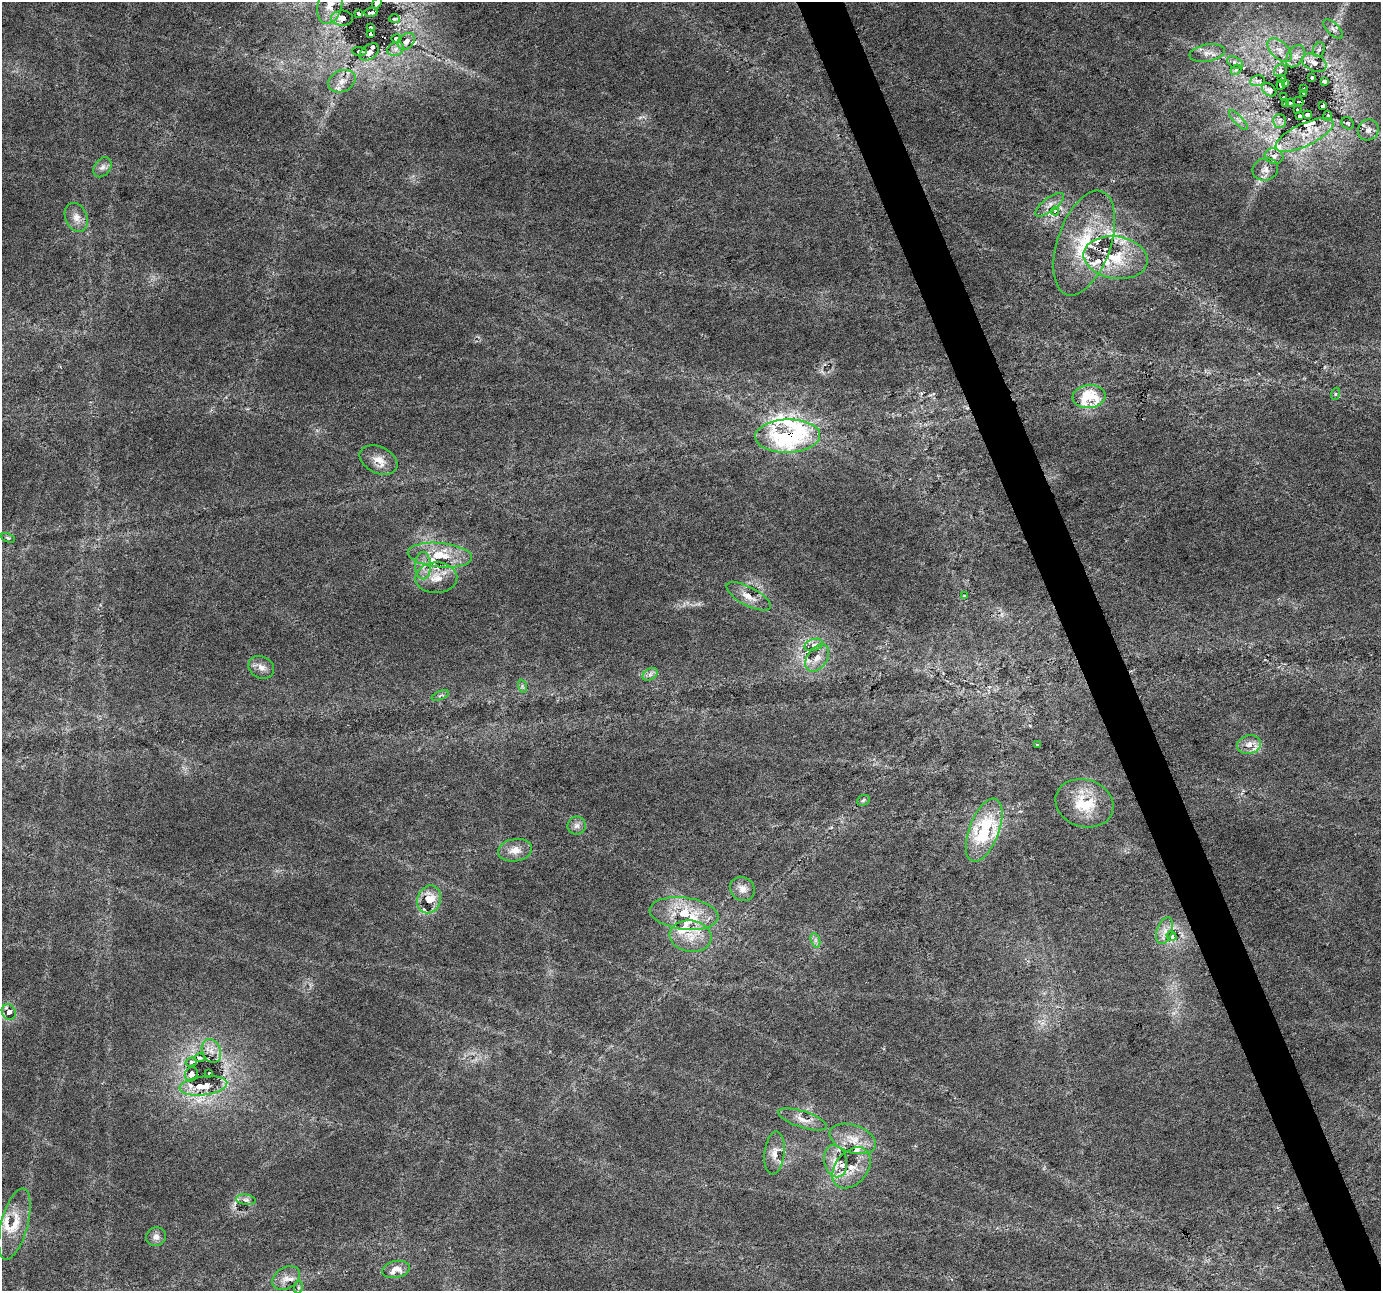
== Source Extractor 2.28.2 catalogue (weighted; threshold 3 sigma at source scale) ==
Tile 6 of 4 x 4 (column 2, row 2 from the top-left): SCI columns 1382-2760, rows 2708-3996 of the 5519 x 5359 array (HDU 1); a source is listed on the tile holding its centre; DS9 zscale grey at full resolution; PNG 1383 x 1293 px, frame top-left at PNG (2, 2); each listed source drawn as its Kron ellipse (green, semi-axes under 4 px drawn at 4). Shown black and unused: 3% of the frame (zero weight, under 3 of 6 exposures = <1% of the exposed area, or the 3 px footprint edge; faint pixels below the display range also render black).
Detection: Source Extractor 2.28.2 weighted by HDU 2 'WHT'; one run over the whole footprint, this tile lists its part. Background 0.0256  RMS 0.0027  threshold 0.0112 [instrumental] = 3 sigma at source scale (4.09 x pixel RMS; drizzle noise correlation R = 1.36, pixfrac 0.8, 0.0396/0.0396 arcsec/px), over >= 5 px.
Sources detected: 134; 1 too faint to see at this stretch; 3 cosmic-ray / hot-pixel residue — neither listed nor drawn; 28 inside a brighter listed object's ellipse — not listed separately; the other 102 listed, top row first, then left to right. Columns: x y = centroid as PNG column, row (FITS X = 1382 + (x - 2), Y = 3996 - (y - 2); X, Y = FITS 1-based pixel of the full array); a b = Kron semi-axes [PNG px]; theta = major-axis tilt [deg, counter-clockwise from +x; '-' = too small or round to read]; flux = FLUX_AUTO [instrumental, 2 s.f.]
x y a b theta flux
377 3 6 4 54 1.9
330 5 20 12 75 5
371 13 6 3 6 3.2
359 14 4 3 - 1.6
342 18 11 7 -1 1.2
394 19 5 4 - 0.43
370 28 3 3 - 1.4
1333 29 12 5 -46 1.1
371 34 4 3 - 3
396 38 5 4 - 0.62
406 41 10 7 43 1.5
396 49 8 6 22 1.1
1279 50 15 8 -45 2.1
1319 50 7 5 69 0.62
359 51 7 4 -4 0.44
369 52 11 7 37 1.4
1207 53 18 8 10 2.3
1295 56 12 8 59 1.6
1235 63 9 5 -31 0.7
1314 63 13 8 -25 1.9
1236 70 6 4 41 0.42
1280 71 7 6 - 0.55
1312 77 4 3 - 0.82
1282 79 3 3 - 0.51
342 81 14 10 26 2.7
1257 81 7 5 9 0.77
1324 81 4 3 - 0.48
1286 83 4 4 - 1.2
1281 85 5 3 - 1.7
1304 89 3 3 - 0.93
1269 90 8 5 -37 0.67
1304 94 3 3 - 3.9
1284 97 3 2 - 0.3
1298 102 5 3 - 11
1290 103 4 3 - 2.7
1285 104 3 3 - 0.84
1323 106 4 3 - 0.6
1297 110 3 3 - 1
1307 115 4 4 - 2.5
1299 116 4 4 - 1.6
1328 116 5 4 - 0.35
1238 120 12 4 -46 0.95
1279 121 7 6 - 0.82
1348 123 7 5 -41 0.53
1368 130 10 10 - 1.9
1304 135 31 11 25 6.4
1274 156 9 7 -17 1.1
102 167 11 7 54 1.4
1265 169 13 11 19 1.9
1049 205 17 6 37 1.8
1055 211 4 3 - 1
76 217 15 11 -67 2.4
1084 243 54 26 71 19
1116 258 32 21 -9 12
1335 394 6 4 71 0.41
1089 396 16 11 7 11
788 436 32 16 2 41
379 460 20 13 -26 3.4
8 538 7 4 -22 0.41
440 555 32 12 -5 7.6
423 566 13 8 -89 2.2
436 578 21 15 2 4.8
748 596 24 9 -28 3.2
964 596 3 2 - 0.25
814 645 9 5 19 1.1
817 658 15 10 54 2.5
261 667 13 11 -29 1.9
650 674 8 5 31 0.98
522 686 7 4 -72 0.51
440 695 9 3 21 0.42
1038 744 3 3 - 0.7
1249 745 12 9 13 2.4
863 800 6 5 - 0.49
1084 803 29 23 -17 11
577 826 9 9 - 1.3
984 830 33 15 69 18
515 850 17 11 9 3.1
742 889 13 11 -41 2.1
429 899 14 11 68 5.3
684 913 34 16 -7 11
1165 931 14 8 70 1.9
691 936 21 15 -7 5.6
1171 936 5 4 - 2.2
815 940 7 4 -71 0.72
9 1012 8 6 -66 2.8
211 1051 12 9 -67 2.1
199 1058 5 4 - 0.45
191 1062 6 4 17 0.45
209 1073 3 3 - 0.51
191 1074 7 6 - 1.4
203 1086 24 9 7 4.7
803 1119 25 8 -18 2.9
853 1139 24 14 -19 5.2
774 1153 21 10 84 2.8
835 1161 16 11 -78 3.4
852 1168 23 16 51 5.4
246 1200 10 5 -6 0.77
14 1224 37 13 75 7
156 1237 10 9 - 1.5
396 1269 14 8 11 3.4
286 1278 15 10 32 2.4
299 1287 6 4 71 0.42
Overlapping masked pixels (flux is a lower limit): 2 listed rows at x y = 1298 102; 788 436
Isophote crosses this tile's border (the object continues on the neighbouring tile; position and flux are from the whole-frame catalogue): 2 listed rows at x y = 377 3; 330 5